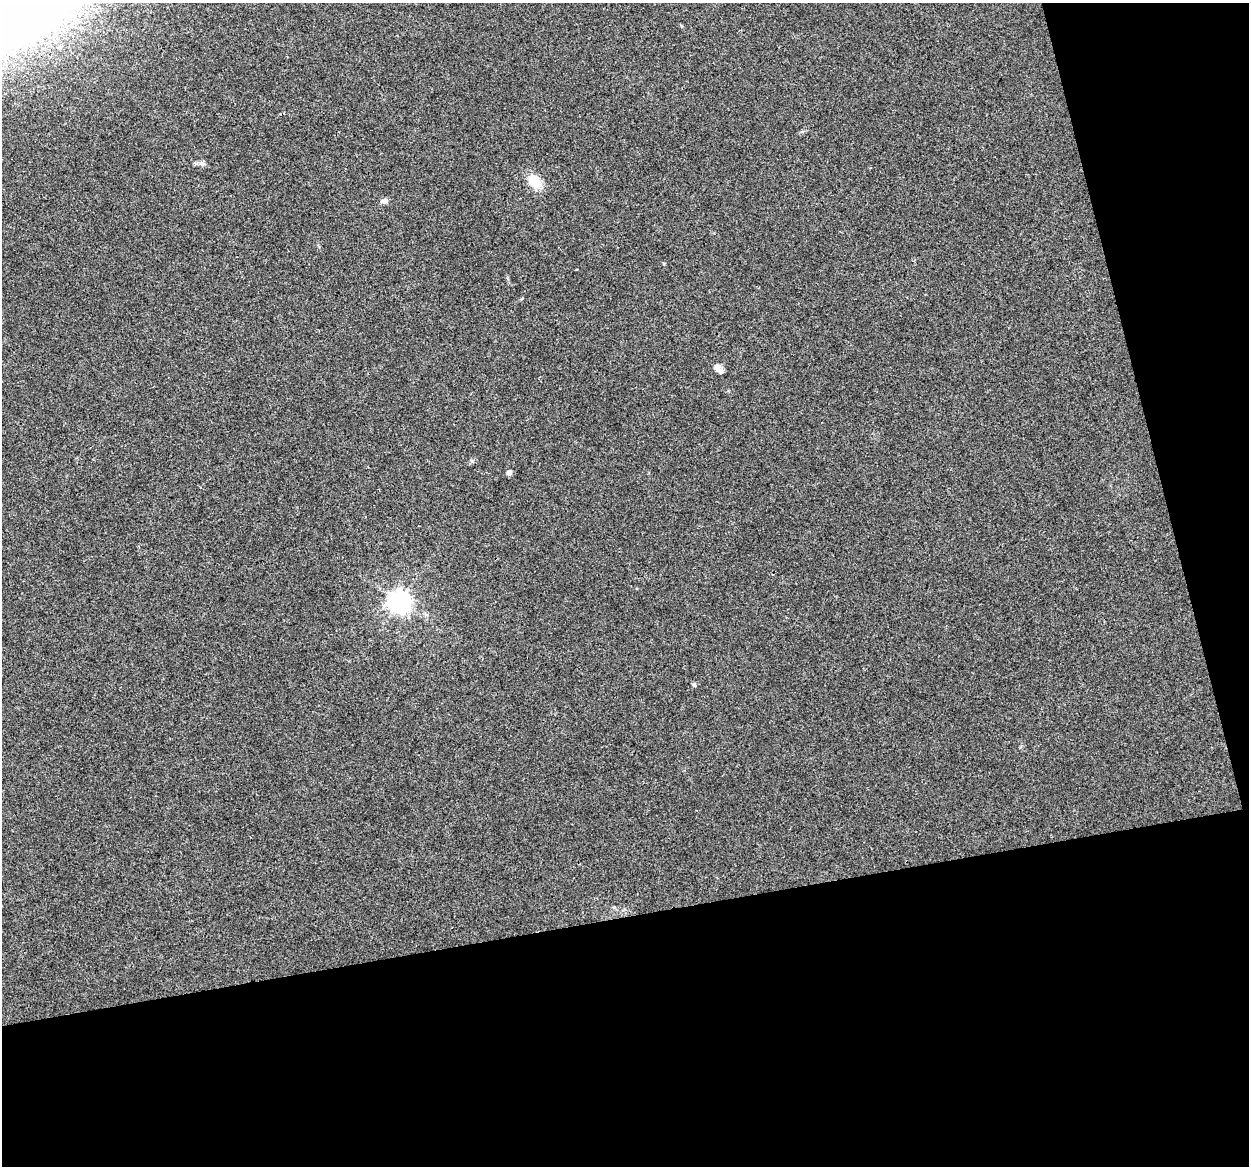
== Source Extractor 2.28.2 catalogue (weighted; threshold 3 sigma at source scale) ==
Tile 4 of 2 x 2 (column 2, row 2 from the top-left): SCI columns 1248-2494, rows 29-1192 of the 2494 x 2398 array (HDU 1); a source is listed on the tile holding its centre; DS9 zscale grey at full resolution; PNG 1251 x 1168 px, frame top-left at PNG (2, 3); no overlay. Shown black and unused: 27% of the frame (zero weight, under 3 of 4 exposures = <1% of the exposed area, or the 3 px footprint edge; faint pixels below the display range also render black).
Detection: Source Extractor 2.28.2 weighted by HDU 2 'WHT'; one run over the whole footprint, this tile lists its part. Background 0.0302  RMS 0.0052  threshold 0.0232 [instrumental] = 3 sigma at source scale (4.5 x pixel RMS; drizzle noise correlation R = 1.50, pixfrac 1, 0.0396/0.0396 arcsec/px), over >= 5 px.
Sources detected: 7; all 7 listed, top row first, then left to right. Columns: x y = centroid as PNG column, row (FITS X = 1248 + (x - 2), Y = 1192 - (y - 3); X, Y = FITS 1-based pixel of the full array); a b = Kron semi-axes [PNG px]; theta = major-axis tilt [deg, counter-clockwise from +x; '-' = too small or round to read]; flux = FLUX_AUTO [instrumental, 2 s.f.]
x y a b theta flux
201 163 6 5 - 1.2
534 181 18 11 -49 10
384 201 9 6 -3 2
719 370 14 6 -42 2.8
509 473 5 5 - 2.8
400 602 8 7 - 390
694 684 6 5 - 0.8